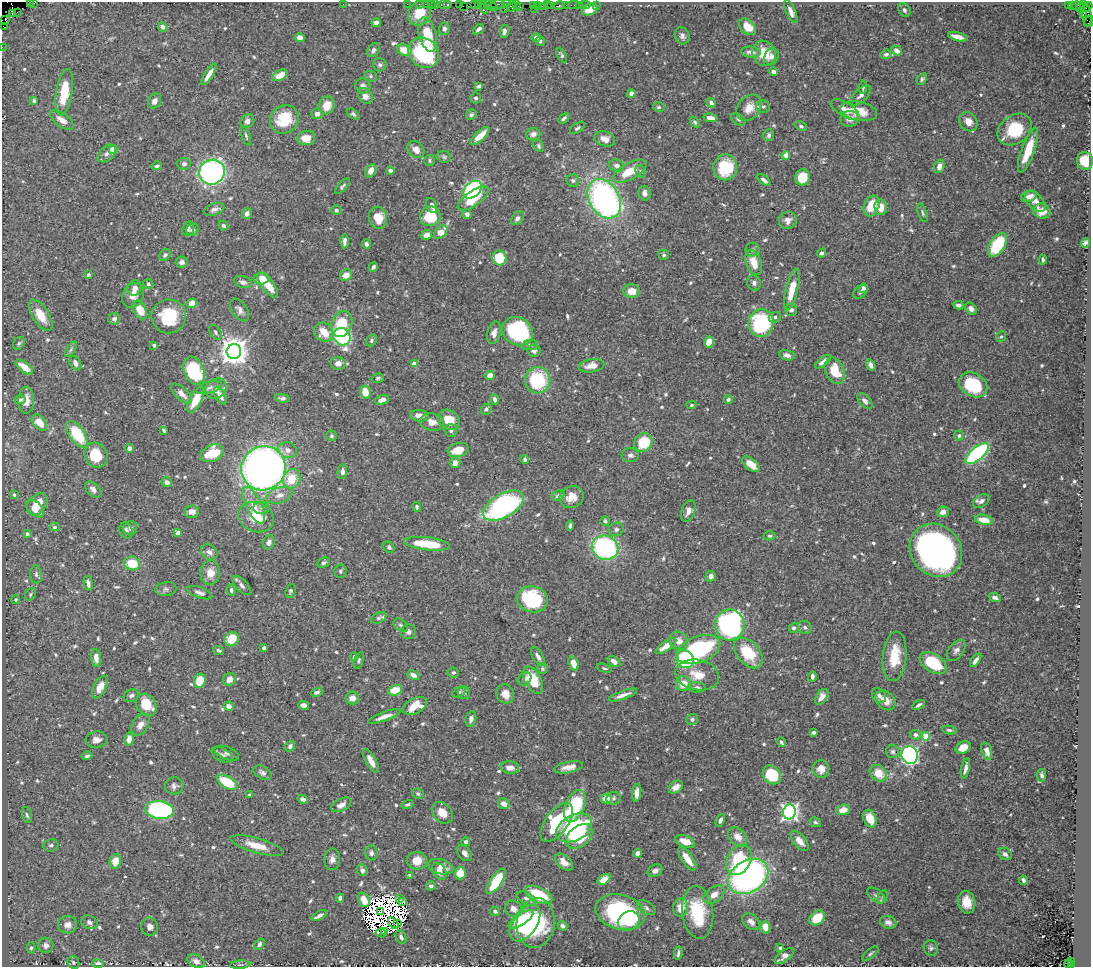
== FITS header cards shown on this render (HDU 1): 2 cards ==
NAXIS1  =                 1089
NAXIS2  =                  965

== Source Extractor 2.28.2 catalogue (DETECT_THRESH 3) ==
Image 1089 x 965 px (HDU 1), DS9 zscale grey, 1 PNG px = 1 image px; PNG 1093 x 969 px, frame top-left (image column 1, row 965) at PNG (2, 2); each listed source drawn as its Kron ellipse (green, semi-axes under 4 px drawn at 4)
Background 0.628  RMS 0.012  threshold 0.0352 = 3 sigma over >= 5 px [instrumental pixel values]
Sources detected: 716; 25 with non-positive FLUX_AUTO (blend fragments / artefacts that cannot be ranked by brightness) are neither listed nor drawn; of the other 691, the 500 brightest by FLUX_AUTO listed and drawn (191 fainter detections omitted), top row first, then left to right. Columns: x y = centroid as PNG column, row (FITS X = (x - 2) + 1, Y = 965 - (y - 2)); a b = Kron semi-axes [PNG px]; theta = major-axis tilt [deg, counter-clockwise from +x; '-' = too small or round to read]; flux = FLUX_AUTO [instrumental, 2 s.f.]
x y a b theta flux
30 2 3 2 - 8.5
34 2 4 2 - 20
343 4 2 2 - 1.6
407 4 2 2 - 14
419 4 2 2 - 20
425 4 2 2 - 7.9
431 4 2 2 - 32
444 4 7 3 0 85
459 4 3 2 - 8
474 4 3 2 - 11
498 4 7 3 6 100
506 4 4 2 - 14
436 5 4 3 - 51
448 5 3 3 - 44
478 5 4 3 - 65
487 5 4 2 - 44
491 5 7 3 -29 25
512 5 6 4 76 61
516 5 3 3 - 26
533 5 3 2 - 27
547 5 2 2 - 24
550 5 4 2 - 38
559 5 5 3 - 51
566 5 2 2 - 8.4
574 5 6 2 0 30
579 5 2 2 - 7.7
585 5 5 2 - 21
596 5 2 2 - 6.3
1069 5 3 2 - 21
1084 5 3 3 - 8.5
463 6 2 2 - 5.2
537 6 4 2 - 32
543 6 3 2 - 20
1072 6 3 3 - 19
1076 6 4 2 - 20
484 7 6 3 -77 37
520 7 3 3 - 24
1087 7 5 2 - 14
1081 8 4 3 - 12
505 9 2 2 - 7.8
534 9 2 2 - 14
590 9 8 5 25 8.3
904 10 7 5 -58 2.3
791 11 12 5 -66 4.4
17 12 3 2 - 15
420 13 13 10 61 18
13 14 3 3 - 470
1083 14 3 2 - 160
1087 16 11 4 -85 340
4 20 6 4 27 42
1089 21 6 2 55 58
376 23 4 4 - 3.3
3 26 3 2 - 21
163 27 5 4 - 2.7
747 27 10 6 -44 14
444 29 6 5 - 2.3
478 29 6 3 42 2.3
504 31 7 4 82 2.6
427 35 17 8 -75 24
682 36 9 7 -64 3.2
300 37 5 4 - 4.7
536 37 5 4 - 2.8
958 37 10 4 -14 6.6
540 41 5 4 - 1.7
2 47 2 2 - 5.5
374 50 7 5 53 2.7
404 50 7 5 -20 13
896 50 6 4 -36 4.8
751 52 10 5 -6 4.2
424 53 16 14 -43 71
764 53 13 11 -62 14
886 54 6 5 - 2.4
562 55 8 4 -59 1.6
772 56 8 7 - 3.5
380 65 7 6 - 2
773 72 4 4 - 4.1
209 74 12 4 57 6.9
280 75 8 5 27 10
371 76 6 5 - 1.6
922 79 6 4 55 1.7
363 86 8 7 - 3.2
479 86 4 3 - 1.6
863 87 7 4 85 1.6
64 92 23 8 81 27
631 94 4 4 - 3.2
860 95 13 6 44 3.7
365 96 8 6 -57 5.3
476 98 6 5 - 1.9
34 101 4 4 - 1.8
154 101 8 6 58 4.3
711 103 5 3 - 2.4
327 105 9 7 62 13
763 106 7 6 - 2.1
659 107 6 4 1 1.5
749 108 14 11 50 10
845 109 16 7 -31 6.2
859 111 18 9 -11 17
317 114 5 5 - 4.1
353 114 7 4 -40 1.9
471 114 5 4 - 1.6
564 118 6 3 45 2.2
710 118 7 4 -11 5.5
284 119 15 13 48 33
738 119 8 5 -35 1.7
849 119 9 8 - 5
62 120 14 6 -36 6.2
247 121 7 6 - 3.8
695 122 6 4 -52 1.6
968 122 10 8 -54 7.9
801 126 6 4 -26 1.5
577 128 8 4 34 1.8
1015 129 19 14 37 36
533 134 7 6 - 4.3
769 135 6 5 - 2.7
246 136 10 4 -71 1.7
480 136 12 5 44 10
306 138 9 7 8 10
605 139 10 7 -19 6.8
539 146 6 4 -60 1.5
113 149 4 4 - 12
416 149 9 7 -42 6.2
1028 150 23 6 70 22
107 153 11 7 42 3.5
786 155 4 4 - 7.3
444 157 7 5 -23 1.5
429 160 5 5 - 1.5
1085 161 9 8 - 18
184 164 6 6 - 3.3
157 166 5 3 - 2
617 166 7 6 - 3.5
939 166 7 5 67 6.1
725 167 13 12 - 36
390 170 4 4 - 1.8
371 171 7 5 63 6.6
630 171 19 8 29 18
641 171 6 5 - 1.6
212 172 13 12 - 240
803 177 8 7 - 22
764 180 7 3 -39 2.8
573 181 6 6 - 1.8
342 186 10 4 47 1.8
473 190 10 7 42 140
645 193 7 6 - 4.7
1029 196 8 5 20 6.9
473 198 18 7 34 19
604 199 21 15 -60 240
1035 201 12 7 -48 7.3
432 205 8 5 -66 3
872 206 11 7 66 22
881 207 8 6 -83 10
214 209 11 5 18 3.1
336 210 5 5 - 1.7
1042 211 9 7 -17 10
922 213 10 4 -71 1.6
247 214 5 5 - 4.9
467 214 5 4 - 3.1
430 216 10 9 - 26
378 218 11 9 -80 12
517 218 7 5 52 2.8
788 220 9 8 - 5
223 225 5 4 - 1.9
188 229 7 5 72 2
192 230 7 5 35 2.2
441 232 7 5 48 11
427 235 5 5 - 5.7
344 241 7 4 89 3.2
1085 243 5 4 - 2.1
366 244 5 4 - 2.7
997 245 13 7 57 49
752 250 7 7 - 2.2
821 253 4 4 - 2.8
165 255 6 5 - 1.8
664 255 5 5 - 1.8
499 258 7 7 - 24
1043 260 5 3 - 1.4
182 262 6 5 - 2.6
754 262 13 7 -71 12
373 267 5 3 - 1.9
88 275 4 3 - 1.7
346 275 6 5 - 7
261 279 7 6 - 12
243 282 9 6 -18 3.2
754 283 8 6 -62 2.6
148 284 5 5 - 1.8
268 285 15 6 -53 17
135 288 8 7 - 4.4
863 288 5 4 - 2.9
792 289 21 6 76 18
632 291 8 7 - 9.6
860 292 8 5 43 2.3
133 295 13 10 62 7.4
192 303 5 4 - 12
958 305 5 3 - 2.4
971 309 7 5 -47 3.2
140 310 10 6 -62 15
240 310 13 7 -54 4
791 310 6 6 - 3.1
41 315 18 8 -57 13
169 316 17 17 - 38
775 317 6 5 - 2
114 319 6 5 - 3
761 323 14 12 76 84
342 324 13 10 68 29
518 331 16 13 -28 99
215 332 8 5 -59 1.9
324 332 10 8 -43 14
494 333 11 6 77 5.3
1001 336 5 5 - 1.5
342 337 9 8 - 160
371 340 6 5 - 1.6
709 342 5 5 - 13
19 343 7 5 57 1.5
154 345 4 3 - 1.8
530 345 8 5 8 2.3
71 349 8 4 55 1.6
234 351 7 7 - 1200
534 351 6 6 - 2.8
787 355 8 5 -13 3.6
823 362 10 4 37 3.9
75 363 7 5 -64 3.6
338 363 7 6 - 5.8
414 364 4 3 - 6.8
871 365 6 4 -60 2.9
592 366 13 6 9 8.4
24 367 10 4 -37 8.7
194 371 14 10 -67 58
835 371 14 9 -68 19
490 375 4 4 - 9.1
378 378 6 4 16 1.4
538 380 13 12 - 52
973 385 15 11 -31 41
209 388 13 5 15 2.9
216 389 11 9 41 6.6
365 392 6 5 - 12
182 394 13 6 -43 6.5
220 396 10 5 -62 5.8
282 398 7 4 -6 2
494 399 5 4 - 2.7
728 399 4 3 - 1.7
20 400 5 4 - 2
26 400 13 8 90 7.8
195 400 14 6 63 21
382 400 7 4 15 5.6
865 401 9 5 -47 3.4
691 405 5 4 - 1.5
486 409 6 5 - 2.1
419 416 9 5 -6 5.3
449 420 11 9 -35 16
432 422 12 8 -11 6.7
39 423 9 6 -48 11
164 430 4 3 - 1.5
451 431 6 6 - 2.2
77 434 15 7 -55 38
959 435 5 5 - 1.5
332 436 5 5 - 1.5
643 443 10 8 51 30
129 448 4 4 - 3.5
288 450 9 8 - 4.3
458 450 10 7 16 14
212 453 12 8 24 28
977 454 14 6 41 160
96 455 13 11 -55 25
630 455 8 7 - 2.8
525 460 4 4 - 1.8
455 463 5 5 - 5.4
751 464 10 5 -39 11
263 468 22 21 - 490
342 471 7 5 87 2.8
292 479 10 8 62 18
167 482 5 4 - 3.8
93 489 10 6 -45 3.7
14 495 4 3 - 1.5
280 495 13 8 18 6
558 496 6 5 - 2.3
572 497 12 11 - 9.3
981 501 9 5 32 3.3
37 504 12 8 51 13
254 505 20 8 -64 11
503 506 22 11 30 140
417 507 5 3 - 1.5
262 508 8 6 -4 2.7
35 509 10 6 -43 9.7
688 511 11 6 70 5.2
192 512 7 6 - 5.7
943 512 6 5 - 5.2
256 517 18 14 -21 25
984 520 9 5 -12 11
605 521 5 4 - 2.2
570 526 5 3 - 1.8
55 527 5 4 - 1.5
130 528 7 6 - 2.6
616 529 7 7 - 2.8
126 531 8 6 -67 2.7
178 533 4 4 - 4.5
27 534 4 3 - 2.5
769 536 6 4 -4 1.8
269 542 7 5 67 4
427 544 23 6 -7 30
389 547 6 5 - 1.8
605 548 13 12 - 130
936 550 28 24 -49 340
209 552 9 7 -35 3.9
132 563 8 7 - 18
324 563 6 4 25 1.9
340 571 7 6 - 1.7
210 573 12 9 84 10
36 574 9 6 -89 2.5
711 576 5 5 - 3.6
88 583 7 4 -77 3.1
242 585 12 6 -47 3
166 589 10 7 10 2.6
231 590 5 4 - 1.7
291 591 7 5 67 1.8
200 593 13 5 -19 3.5
30 594 6 5 - 1.5
995 598 6 4 -21 2.8
532 599 16 13 -14 61
16 600 4 4 - 1.5
379 618 8 5 26 1.6
401 625 8 5 -40 2
730 625 15 14 - 180
805 627 7 6 - 2.4
794 628 5 4 - 2.4
408 632 7 7 - 3.2
232 639 7 6 - 18
679 641 10 9 - 8
666 646 12 5 35 9.1
264 648 3 3 - 3.5
698 649 23 13 22 110
218 650 5 4 - 1.9
956 650 12 7 52 3.7
748 653 18 11 -49 33
354 656 4 3 - 1.6
895 656 25 12 85 24
538 657 10 5 -61 3.4
96 658 9 5 -86 6.5
685 659 9 8 - 82
359 660 8 4 71 1.6
976 660 7 3 53 3.4
614 662 7 4 -35 4.7
573 663 7 4 -70 8.8
933 663 15 9 -33 35
604 668 8 4 -16 1.5
542 669 5 5 - 1.4
453 672 5 5 - 1.7
413 675 6 4 -32 4.6
697 675 22 15 -12 15
812 676 5 3 - 2.1
230 679 7 6 - 5.9
525 679 7 6 - 2.9
533 680 15 8 -62 26
200 681 7 6 - 19
683 684 7 7 - 11
100 687 12 6 63 11
697 687 8 5 -4 2.6
395 690 7 5 22 16
317 692 6 4 15 2.5
459 692 7 4 32 1.6
464 693 6 6 - 1.9
505 694 10 9 - 8.3
623 695 15 4 20 5.3
879 695 8 6 -52 2.6
131 696 8 6 27 2.9
822 697 8 5 55 6.3
352 698 7 6 - 6.3
885 701 11 8 -44 8.7
146 705 12 9 -53 22
303 705 5 4 - 3.2
918 705 7 3 32 2.1
229 706 5 4 - 4.8
415 706 13 7 26 17
384 716 17 4 20 6.4
471 719 8 5 78 3.3
692 719 6 5 - 2.7
140 725 12 8 58 6
949 730 7 4 -7 1.6
813 732 4 3 - 1.7
915 735 5 4 - 2.6
926 736 4 4 - 23
129 739 7 4 80 5.5
96 740 11 8 5 5.4
781 742 5 4 - 1.8
290 746 6 5 - 2.9
963 747 8 5 27 9
987 751 9 5 -74 5.2
893 752 7 6 - 2.1
227 753 13 6 -22 3
222 755 11 6 -29 2.6
910 755 9 8 - 180
87 756 5 4 - 1.5
371 761 13 5 -60 7.1
568 767 15 5 11 6.9
510 768 9 6 -5 6.2
965 768 10 4 77 3.7
821 769 8 8 - 7.2
262 773 10 6 -29 2.6
878 773 9 7 -39 13
772 775 10 8 -47 36
1042 775 6 4 -81 2
227 782 11 6 -29 29
174 786 9 8 - 3.1
676 787 8 5 35 6.4
637 793 9 4 83 5.6
418 794 6 5 - 1.6
249 795 4 3 - 1.5
613 798 7 6 - 2
303 799 5 4 - 3.5
606 799 5 4 - 11
504 804 6 5 - 6.5
341 805 11 6 27 5.6
407 805 6 3 17 1.5
575 806 17 9 67 50
159 810 14 8 -6 200
843 810 7 5 17 8
789 812 7 6 - 340
442 813 12 9 -48 10
27 815 8 4 -74 1.8
870 819 9 6 -67 11
720 820 7 4 66 2.8
557 822 22 11 53 52
815 822 6 4 -28 1.6
574 828 19 12 29 94
579 836 15 10 39 31
738 837 11 8 -42 8.3
685 841 10 6 -20 12
800 841 12 6 -50 6.5
466 842 4 4 - 3.2
51 845 7 6 - 2.1
257 846 27 7 -15 14
371 853 7 6 - 3
465 853 9 6 -53 3.7
637 853 4 4 - 4.5
1005 854 7 5 -37 2.9
332 859 11 8 86 4.5
687 859 14 5 -56 11
739 860 15 11 60 56
115 861 7 5 79 10
417 861 10 9 - 12
564 862 10 6 -42 6.6
441 867 13 7 -14 7.8
362 870 6 5 - 2.4
439 871 9 6 -55 4.8
655 871 8 6 26 3.6
460 873 6 5 - 15
410 875 4 3 - 1.9
748 876 21 15 33 240
604 879 7 4 34 9.2
1023 880 4 3 - 1.8
496 881 15 5 56 38
431 886 5 4 - 2.6
539 895 15 7 -25 39
714 895 12 7 36 7.3
876 895 10 6 -38 2.7
883 897 7 4 65 1.5
340 898 4 4 - 2.3
399 899 3 2 - 1.5
527 899 10 6 -28 3.7
364 900 7 5 -67 9.1
402 901 3 2 - 1.9
967 902 11 8 -80 13
681 907 9 7 82 11
646 908 10 6 -30 2.8
513 909 9 8 - 5.4
495 911 5 4 - 1.5
380 912 3 2 - 2.3
620 912 25 17 -15 100
698 912 26 15 -83 41
319 915 8 4 25 2.4
817 918 9 6 40 19
521 919 14 5 34 26
629 921 11 9 32 17
89 922 8 6 -23 2.8
751 922 10 7 -40 5.1
888 922 8 6 -15 4
393 923 7 2 -55 2.8
525 923 20 12 55 70
536 923 25 19 82 73
397 924 2 2 - 2
68 925 9 8 - 5.6
562 926 5 4 - 2.1
150 927 9 8 - 4
765 927 6 5 - 7
384 932 4 2 - 2.6
381 933 5 2 - 1.7
401 937 7 5 -65 3.1
259 944 6 4 55 2.6
46 945 8 7 - 4
31 948 5 4 - 1.4
780 948 4 3 - 1.6
931 948 8 7 - 2.2
678 953 6 3 78 1.9
870 954 10 3 41 1.5
784 956 11 5 36 5.7
196 961 9 6 -26 3.8
1072 961 3 2 - 110
73 962 6 5 - 1.5
98 964 6 4 0 3.5
1068 964 4 3 - 82
240 965 10 4 5 1.5
1071 965 3 3 - 85
At the frame edge (FLAGS 8, measured only in part): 6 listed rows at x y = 30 2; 34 2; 4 20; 1089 21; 3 26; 2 47
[191 fainter detections neither listed nor drawn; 25 non-positive-flux detections neither listed nor drawn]